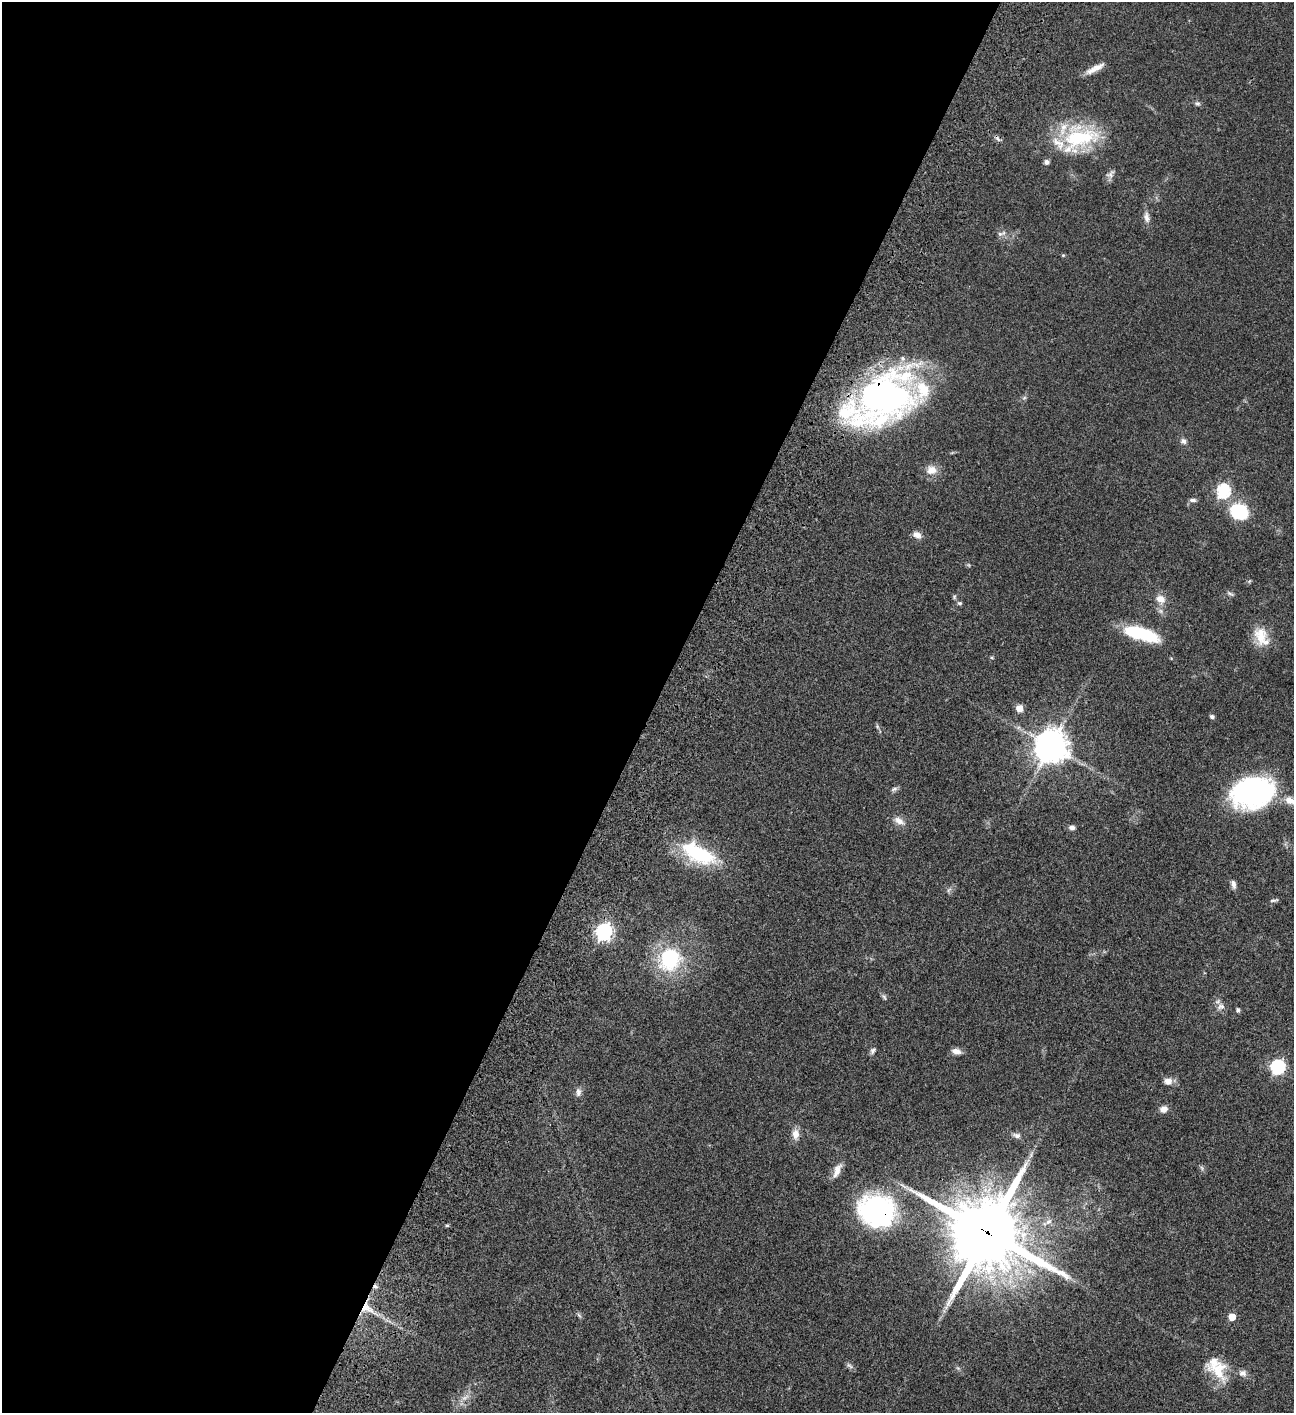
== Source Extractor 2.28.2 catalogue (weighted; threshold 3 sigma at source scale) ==
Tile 5 of 4 x 4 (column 1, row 2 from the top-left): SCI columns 506-1797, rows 3023-4433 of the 6050 x 6048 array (HDU 1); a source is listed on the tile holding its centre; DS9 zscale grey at full resolution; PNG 1296 x 1415 px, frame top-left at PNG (2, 2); no overlay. Shown black and unused: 51% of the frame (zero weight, under 3 of 4 exposures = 13% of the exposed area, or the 3 px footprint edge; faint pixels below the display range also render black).
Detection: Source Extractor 2.28.2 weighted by HDU 2 'WHT'; one run over the whole footprint, this tile lists its part. Background 0.0652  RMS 0.0059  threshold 0.0264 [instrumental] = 3 sigma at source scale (4.5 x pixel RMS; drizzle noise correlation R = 1.50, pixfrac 1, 0.05/0.05 arcsec/px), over >= 5 px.
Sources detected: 71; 2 too faint to see at this stretch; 2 cosmic-ray / hot-pixel residue — not listed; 10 inside a brighter listed object's ellipse — not listed separately; the other 57 listed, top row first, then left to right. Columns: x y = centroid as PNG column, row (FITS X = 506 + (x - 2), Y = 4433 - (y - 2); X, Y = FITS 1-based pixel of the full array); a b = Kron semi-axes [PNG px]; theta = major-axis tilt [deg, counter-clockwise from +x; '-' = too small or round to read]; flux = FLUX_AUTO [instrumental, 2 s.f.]
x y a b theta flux
1095 68 26 7 28 5.3
1197 103 7 6 - 1.2
1079 138 47 30 9 44
1110 174 14 9 49 2.5
1146 217 15 8 -81 3.3
1000 234 9 6 7 1.8
1063 255 5 4 - 0.58
883 397 62 41 39 220
1183 441 9 8 - 2
931 470 14 12 -13 5.9
1223 491 7 6 - 77
1192 500 9 5 -1 1.5
1239 511 12 10 -27 41
917 535 13 8 -29 3.1
1249 581 6 4 46 0.67
1230 594 11 4 -31 1.2
954 597 7 5 76 0.84
1160 599 11 9 -35 5.2
959 603 7 5 -1 0.94
1161 611 7 6 - 1.5
1141 634 36 12 -16 34
1261 635 26 17 -86 12
992 658 5 3 - 0.58
1019 708 8 8 - 4
1212 716 6 5 - 1.2
877 726 8 4 -71 0.93
1051 746 11 10 - 980
894 789 9 5 16 1.4
1253 792 44 31 14 100
899 821 16 8 -29 4.2
1072 827 7 6 - 1.9
699 854 45 20 -27 41
1233 884 11 6 -75 2.3
949 890 7 5 57 1.3
1274 900 12 4 10 1.2
604 932 7 6 - 180
669 959 25 25 - 43
884 997 9 5 -65 1.2
1221 1006 11 9 19 3.1
1238 1010 5 4 - 1.4
873 1051 10 6 58 1.5
956 1051 11 7 -13 3.1
1278 1067 6 6 - 120
1168 1081 9 7 -3 4.1
578 1092 12 7 90 2.4
1164 1109 8 7 - 3.7
795 1134 14 9 90 4.5
1017 1135 11 6 -14 2.2
837 1170 21 8 67 5
877 1210 30 26 -16 120
987 1233 27 24 -32 4600
367 1308 22 11 -32 9.3
579 1315 9 4 -54 1
1232 1317 5 5 - 11
849 1366 12 5 -32 1.5
958 1368 7 4 -44 1
1219 1371 31 22 -45 17
Overlapping masked pixels (flux is a lower limit): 4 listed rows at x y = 883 397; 877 1210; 987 1233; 367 1308